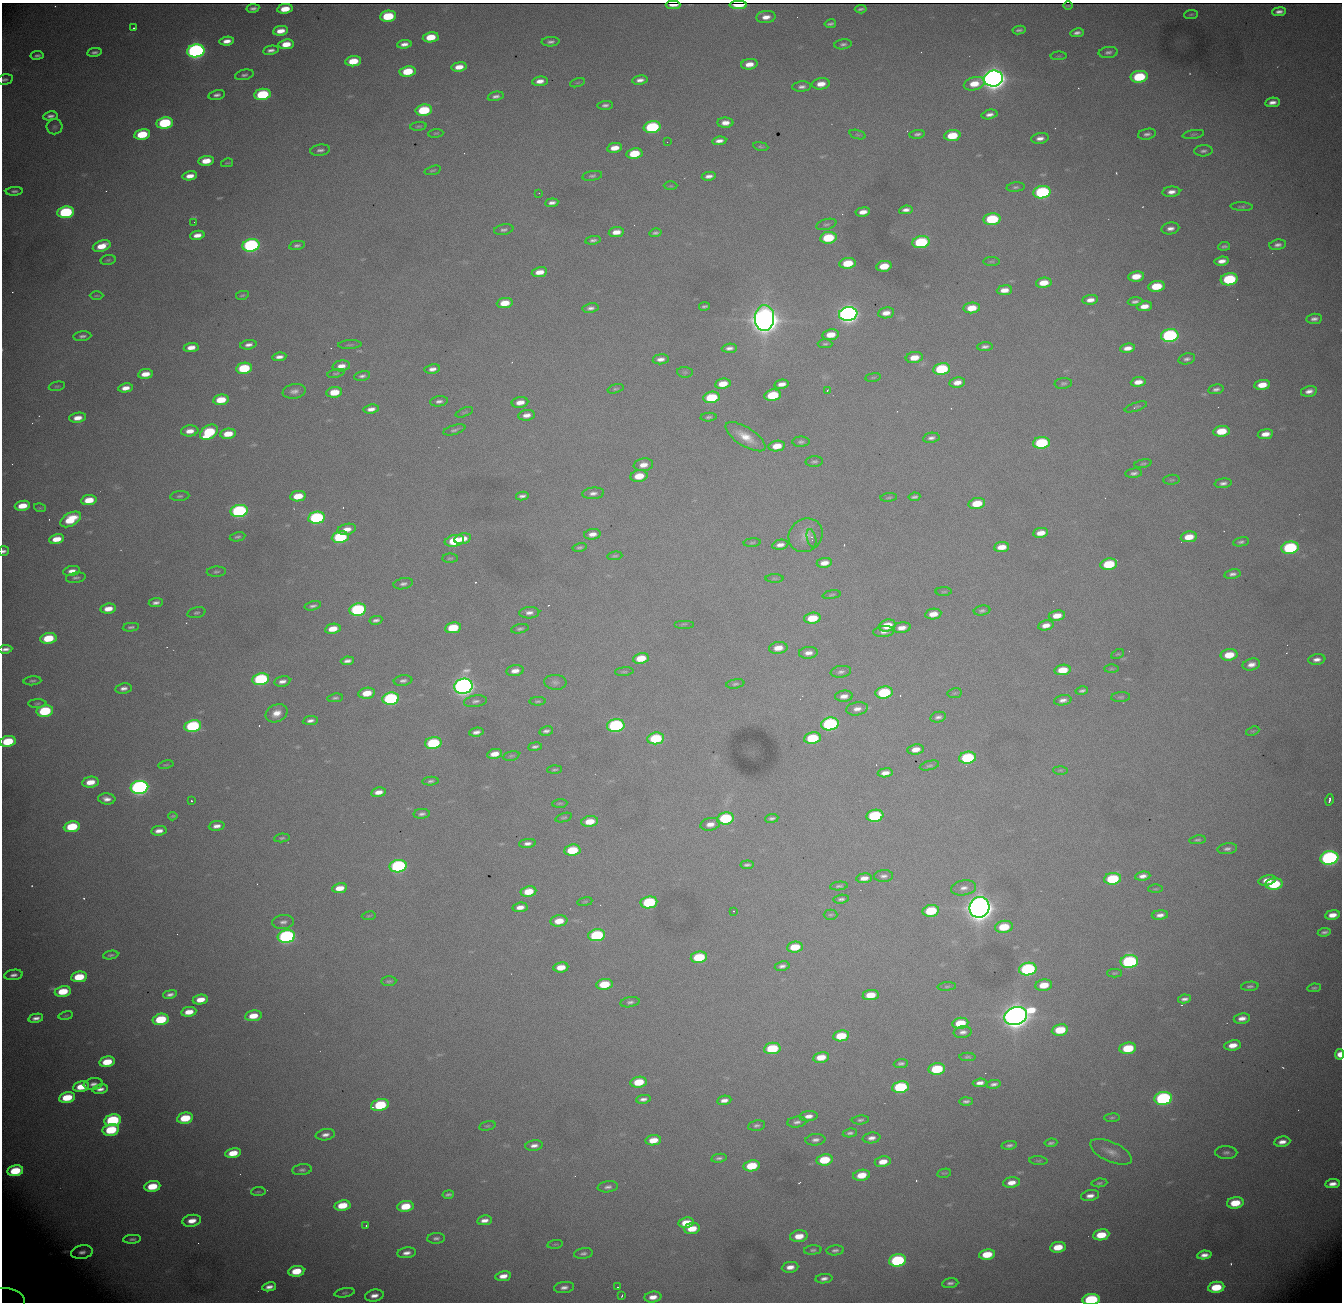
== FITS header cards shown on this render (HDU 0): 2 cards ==
NAXIS1  = 1340
NAXIS2  = 1300

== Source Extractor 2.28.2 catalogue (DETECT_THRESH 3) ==
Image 1340 x 1300 px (HDU 0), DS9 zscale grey, 1 PNG px = 1 image px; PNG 1344 x 1304 px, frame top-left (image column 1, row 1300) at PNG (2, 3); each listed source drawn as its Kron ellipse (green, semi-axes under 4 px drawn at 4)
Background 2090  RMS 25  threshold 74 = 3 sigma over >= 5 px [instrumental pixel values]
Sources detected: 533; of the 533, the 500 brightest by FLUX_AUTO listed and drawn (33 fainter detections omitted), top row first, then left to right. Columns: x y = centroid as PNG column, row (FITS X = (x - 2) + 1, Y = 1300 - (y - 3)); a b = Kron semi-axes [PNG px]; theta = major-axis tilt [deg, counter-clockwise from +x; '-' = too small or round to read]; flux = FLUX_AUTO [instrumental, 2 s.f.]
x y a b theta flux
673 5 7 3 0 5.0e+03
738 5 9 4 -1 2.6e+04
1068 5 5 2 - 1.9e+03
253 8 6 4 11 5.5e+03
285 9 8 5 8 3.5e+04
861 9 6 3 6 3.5e+03
1279 12 7 4 6 8.1e+03
1191 14 7 3 5 2.2e+03
388 16 8 5 6 8.8e+04
766 17 10 6 5 1.4e+04
830 24 6 3 10 4.0e+03
134 28 3 2 - 2.4e+03
1019 30 6 3 9 3.9e+03
281 31 7 4 7 2.0e+04
1077 33 7 4 8 6.7e+03
431 37 8 5 8 4.4e+04
227 41 7 4 9 1.4e+04
551 42 9 5 2 5.7e+03
286 44 8 5 8 3.0e+04
404 44 7 4 7 9.7e+03
843 44 8 5 8 4.7e+03
271 50 8 4 9 7.0e+03
196 51 9 6 8 8.1e+05
94 52 7 4 7 5.5e+03
1108 52 9 5 6 5.5e+03
37 55 6 3 8 5.0e+03
1059 56 8 3 4 2.1e+03
353 61 8 5 8 4.4e+04
749 64 8 5 8 1.9e+04
459 67 7 5 9 2.1e+04
408 71 8 5 9 6.2e+04
244 75 9 5 12 4.9e+03
1139 77 8 6 8 1.1e+05
993 78 9 8 - 2.6e+06
5 79 8 5 11 4.9e+03
640 80 8 4 8 8.9e+03
540 81 8 4 6 1.2e+04
577 83 8 3 19 2.1e+03
821 84 9 5 8 2.0e+04
974 84 10 6 15 3.3e+04
802 87 9 5 4 6.9e+03
262 94 8 5 9 1.4e+05
217 95 8 5 12 6.4e+03
496 96 8 4 12 6.2e+03
1272 102 7 4 9 1.1e+04
605 105 7 4 5 5.5e+03
424 110 8 5 9 1.0e+05
989 114 8 4 13 8.6e+03
50 116 7 4 8 6.9e+03
165 123 8 5 9 1.6e+05
725 123 8 5 2 1.4e+04
418 126 8 4 5 2.7e+03
54 127 8 7 - 4.4e+03
652 127 8 6 8 2.0e+05
436 133 7 3 5 1.9e+03
142 134 8 5 10 7.4e+04
917 134 8 4 8 4.8e+03
1147 134 9 5 11 6.0e+03
1193 134 11 3 10 3.1e+03
858 135 8 3 -19 2.3e+03
952 136 8 5 6 5.7e+04
1040 138 9 5 9 9.7e+03
719 141 7 4 7 9.1e+03
667 142 2 2 - 2.8e+03
761 146 8 4 -10 2.6e+03
615 148 8 5 8 2.1e+04
320 150 10 5 9 6.4e+03
1203 151 9 5 4 5.5e+03
634 154 8 5 9 5.9e+04
206 161 8 5 8 3.0e+04
227 163 6 3 12 2.2e+03
433 170 8 3 16 2.1e+03
190 176 7 4 11 1.6e+04
592 176 10 4 9 4.2e+03
709 176 7 4 10 8.2e+03
671 186 7 3 0 2.0e+03
1016 187 9 4 5 3.9e+03
14 191 8 4 5 4.9e+03
1042 192 8 6 7 2.6e+05
1171 192 9 5 5 1.1e+04
539 193 3 2 - 2.0e+03
552 203 6 4 6 7.3e+03
1242 207 11 4 -3 3.8e+03
906 210 7 4 8 8.4e+03
66 212 8 6 9 2.2e+05
863 212 7 4 9 1.5e+04
992 219 8 6 6 1.1e+05
194 222 2 2 - 2.1e+03
826 224 10 5 15 4.3e+03
1170 228 9 6 10 9.5e+03
504 230 10 5 11 5.0e+03
616 232 7 5 8 1.8e+04
655 233 6 4 14 4.1e+03
197 235 7 4 11 1.4e+04
828 238 8 5 9 8.7e+04
593 240 7 4 9 5.0e+03
921 242 8 6 9 1.6e+05
251 245 8 6 9 4.4e+05
297 245 8 4 10 4.9e+03
1278 245 8 5 10 7.1e+03
102 246 9 5 19 3.1e+04
1224 246 6 3 5 3.5e+03
108 260 7 5 10 3.1e+03
991 261 8 4 0 2.5e+03
1222 261 7 4 6 1.2e+04
848 263 8 5 7 5.0e+04
884 266 8 5 10 3.7e+04
539 272 8 5 9 2.0e+04
1136 276 8 5 9 3.1e+04
1229 279 8 6 8 1.5e+05
1044 283 8 5 6 2.9e+04
1156 286 8 5 9 5.9e+04
1004 290 8 5 7 1.7e+04
242 295 6 3 10 2.8e+03
96 296 7 3 1 2.0e+03
1090 300 8 4 8 1.2e+04
1135 302 7 4 5 5.4e+03
505 303 8 5 7 3.3e+04
704 306 5 3 - 3.3e+03
1144 306 8 5 8 1.8e+04
591 308 8 5 11 6.7e+03
972 308 8 5 6 3.2e+04
886 313 8 5 10 1.5e+04
848 314 9 7 8 1.3e+06
764 318 13 10 88 5.0e+06
1314 319 8 5 7 7.2e+03
831 335 8 5 8 2.7e+04
1170 335 9 6 8 3.6e+05
82 336 9 5 7 5.9e+03
825 344 7 4 1 3.2e+03
248 345 8 4 9 8.1e+03
350 345 12 4 3 3.1e+03
191 347 7 4 9 1.7e+04
985 347 8 4 5 5.8e+03
729 348 8 4 4 7.3e+03
1127 348 7 4 9 1.3e+04
279 357 7 4 7 8.7e+03
914 358 8 5 8 2.5e+04
661 359 8 5 6 9.5e+03
1187 359 8 5 13 5.7e+03
341 366 8 5 8 1.4e+04
244 368 8 5 9 1.1e+05
432 369 8 4 8 9.2e+03
941 369 8 6 10 1.3e+05
685 372 8 5 -6 3.4e+03
336 373 9 3 12 2.8e+03
145 374 7 5 8 2.2e+04
362 376 8 5 11 5.3e+03
873 377 8 4 8 2.1e+03
957 382 8 5 10 1.5e+04
1138 382 7 4 7 1.7e+04
1063 383 9 5 7 3.8e+03
723 384 8 5 8 2.9e+04
782 384 7 4 11 1.2e+04
1262 385 8 5 7 3.0e+04
57 386 8 4 12 3.0e+03
126 388 7 4 9 1.5e+04
615 389 8 4 16 2.8e+03
1216 389 8 4 11 6.0e+03
294 391 12 7 9 9.3e+03
827 391 3 2 - 1.8e+03
1309 391 8 5 13 1.1e+04
334 392 8 5 8 3.8e+04
773 395 8 5 10 8.2e+04
711 397 8 5 9 9.1e+04
221 400 8 5 8 4.4e+04
439 401 9 5 7 6.2e+03
520 402 8 5 9 1.6e+04
1136 407 12 4 18 3.4e+03
371 409 8 4 8 1.0e+04
464 412 9 3 22 2.5e+03
527 415 8 5 9 1.2e+04
709 417 8 4 5 3.4e+03
78 418 8 5 9 1.8e+04
454 430 11 4 16 4.7e+03
190 431 8 5 6 1.6e+04
1221 431 8 5 7 4.6e+04
209 432 10 6 34 1.3e+05
228 434 8 5 8 3.3e+04
1265 434 8 5 8 1.7e+04
745 437 23 9 -32 3.1e+04
931 438 8 5 9 6.5e+03
801 442 9 5 1 4.5e+03
1041 443 8 6 7 1.4e+05
777 446 8 5 9 2.7e+04
814 462 8 5 4 3.8e+03
1143 464 9 3 11 2.9e+03
643 465 10 6 8 1.6e+04
1134 473 8 4 6 5.8e+03
639 476 8 5 9 3.5e+04
1171 480 8 5 5 2.8e+03
1223 483 8 5 7 6.7e+03
593 493 11 6 5 8.2e+03
180 496 10 5 5 4.0e+03
298 496 8 5 9 3.9e+04
522 496 6 4 10 5.7e+03
889 497 8 3 6 2.5e+03
914 497 6 3 8 4.3e+03
89 500 8 5 8 3.5e+04
977 503 8 5 9 4.6e+04
22 506 8 5 10 3.3e+04
40 508 6 4 -16 2.0e+03
239 511 8 6 9 3.8e+05
316 518 8 6 9 2.6e+05
71 519 11 6 29 5.2e+04
347 529 9 5 12 1.7e+04
1041 533 7 5 8 2.0e+04
592 534 8 5 7 1.3e+04
806 535 18 16 43 2.3e+04
237 537 8 4 11 3.7e+03
340 537 8 6 9 1.7e+05
1189 537 8 5 9 3.2e+04
811 538 9 4 -77 6.8e+03
57 539 7 5 10 2.8e+04
463 539 8 5 12 1.9e+04
454 541 10 5 10 9.2e+04
1241 542 8 4 9 4.3e+03
752 543 8 3 5 2.4e+03
780 545 8 5 12 1.0e+04
580 547 7 4 13 3.4e+03
1002 547 8 5 6 2.3e+04
1290 548 9 6 9 2.0e+05
4 551 5 5 - 5.3e+03
615 556 7 4 6 2.8e+03
450 558 8 4 1 3.0e+03
824 563 8 5 9 1.5e+04
1109 564 8 5 9 8.0e+04
72 571 8 5 10 1.1e+04
216 572 9 5 3 3.9e+03
1232 574 8 5 12 6.3e+03
76 578 10 5 9 4.7e+03
774 578 9 4 -1 3.0e+03
403 584 10 5 12 5.8e+03
944 592 8 4 1 2.4e+03
832 595 9 4 10 2.9e+03
156 603 7 4 6 6.6e+03
313 606 8 4 13 5.3e+03
108 609 8 5 7 2.0e+04
358 609 8 6 9 2.6e+05
982 610 8 5 8 4.2e+03
196 613 9 5 14 3.7e+03
529 613 10 5 3 8.8e+03
933 614 8 5 9 2.2e+04
1057 616 8 5 8 2.3e+04
812 618 8 5 7 4.9e+04
376 620 6 3 11 5.4e+03
684 624 10 2 0 1.8e+03
887 625 8 6 17 4.1e+04
1046 625 8 5 11 1.4e+04
131 627 8 4 7 4.0e+03
453 628 8 5 8 6.9e+04
902 628 9 5 8 1.4e+04
333 629 8 5 9 2.9e+04
520 629 9 4 12 4.0e+03
884 631 10 5 5 8.9e+03
48 638 8 5 10 6.7e+04
778 648 9 6 9 2.1e+04
5 649 7 4 8 8.0e+03
808 653 9 6 5 1.2e+04
1118 654 7 3 25 1.8e+03
1229 655 8 5 9 4.2e+04
641 658 8 5 9 4.0e+04
1317 659 8 5 8 9.0e+03
347 661 6 4 7 7.7e+03
1251 664 9 6 14 1.2e+04
1111 669 7 4 0 2.1e+03
1063 670 8 5 9 4.0e+04
515 671 9 5 8 1.4e+04
624 672 9 4 4 2.7e+03
841 672 10 5 8 5.7e+03
261 679 8 6 10 2.3e+05
32 681 9 4 4 3.8e+03
282 681 8 5 12 9.2e+03
403 681 9 5 8 6.1e+03
555 682 11 7 -4 6.4e+03
735 684 9 4 9 3.7e+03
463 686 9 7 14 1.4e+06
124 688 8 5 10 7.8e+03
1082 691 6 3 13 4.0e+03
884 692 8 6 8 1.3e+05
367 693 8 5 10 3.5e+04
955 693 7 5 11 2.5e+03
844 696 9 5 6 1.2e+04
1121 697 9 5 5 3.4e+03
335 698 8 4 6 3.9e+03
391 699 8 6 9 3.0e+05
1063 700 9 5 10 8.1e+03
475 701 11 5 10 6.6e+03
538 701 8 4 3 3.1e+03
37 704 9 3 1 2.9e+03
857 709 11 6 10 1.1e+04
45 711 8 5 9 1.3e+05
277 713 11 8 27 1.9e+04
938 717 8 5 12 6.0e+03
310 721 7 4 6 7.0e+03
830 724 9 6 9 3.2e+05
193 726 8 6 10 2.2e+05
616 726 9 6 8 3.1e+05
546 731 7 4 13 5.4e+03
1253 731 7 4 22 2.5e+03
476 732 7 4 8 8.5e+03
656 738 8 6 9 1.1e+05
812 738 8 6 9 9.7e+04
8 741 8 5 9 8.2e+04
433 743 8 6 8 1.5e+05
535 747 7 4 8 4.7e+03
916 749 8 5 7 1.8e+04
495 754 8 5 11 2.1e+04
511 756 8 4 13 2.9e+03
967 758 8 6 8 1.6e+05
166 765 7 3 11 2.0e+03
929 766 10 4 13 3.5e+03
554 770 7 3 2 2.8e+03
1060 770 7 3 -1 2.4e+03
885 773 7 4 7 1.3e+04
431 781 8 4 6 3.9e+03
90 782 8 5 9 2.7e+04
139 787 9 6 9 8.1e+05
378 792 7 4 9 1.4e+04
107 799 9 5 -5 1.1e+04
1329 800 6 3 76 5.6e+03
191 801 3 2 - 2.0e+03
560 803 8 3 5 2.2e+03
422 814 8 5 5 5.7e+03
173 816 4 3 - 2.4e+03
875 816 8 6 8 1.7e+05
564 818 8 4 18 2.8e+03
725 818 8 6 9 1.4e+05
772 818 6 4 7 4.7e+03
590 821 8 5 8 3.2e+04
710 824 10 6 11 1.5e+04
217 826 8 5 6 1.0e+04
72 827 8 5 9 8.1e+04
159 831 7 5 8 1.2e+04
282 838 8 4 7 3.3e+03
1197 840 8 4 8 3.3e+03
527 843 8 4 5 7.7e+03
1227 849 10 5 7 6.3e+03
572 850 8 5 8 7.1e+04
1329 858 9 6 9 6.1e+05
747 865 6 3 6 4.3e+03
398 866 8 6 9 3.7e+05
884 876 9 6 4 6.7e+03
1143 876 8 4 7 9.3e+03
864 878 8 5 5 1.4e+04
1112 879 8 6 8 1.2e+05
1267 880 9 5 12 1.9e+04
1274 884 9 6 6 1.0e+05
839 886 9 4 6 3.5e+03
340 888 7 5 10 2.4e+04
964 888 12 7 10 1.1e+04
1155 889 7 3 1 2.2e+03
528 891 8 5 9 4.0e+04
841 899 8 4 8 4.6e+03
585 902 7 4 8 2.1e+03
649 902 8 6 9 1.6e+05
520 907 7 4 9 1.3e+04
979 907 10 10 - 4.1e+06
733 911 2 2 - 2.5e+03
931 911 8 6 9 8.2e+04
830 915 7 5 1 2.9e+03
1160 915 8 4 5 9.4e+03
1332 915 7 4 7 1.7e+04
369 916 7 3 9 2.0e+03
559 921 8 5 7 2.9e+04
283 922 11 7 5 7.9e+03
1004 927 9 6 7 5.7e+04
1324 932 7 3 7 4.9e+03
597 935 8 6 8 1.8e+05
286 936 9 6 9 5.0e+05
795 947 8 5 8 4.8e+04
111 955 8 4 10 3.6e+03
699 957 8 5 8 9.4e+04
1129 961 9 6 9 3.1e+05
782 966 7 5 10 6.4e+03
561 967 7 5 8 2.6e+04
1028 969 9 6 8 3.0e+05
1114 973 7 4 1 2.6e+03
13 975 9 5 9 8.4e+03
79 977 8 5 10 6.2e+04
389 981 7 5 4 3.4e+03
604 984 8 5 7 5.9e+04
1044 985 8 5 8 3.4e+04
947 986 9 4 5 2.9e+03
1250 986 8 4 5 4.8e+03
1314 988 7 3 6 3.2e+03
63 991 8 5 10 5.7e+04
170 994 7 4 11 6.9e+03
871 995 8 5 8 3.6e+04
1184 999 6 4 9 6.8e+03
200 1000 8 5 9 2.3e+04
630 1002 10 5 11 5.0e+03
189 1012 7 5 10 2.3e+04
66 1016 7 3 9 2.3e+03
253 1016 8 5 9 3.1e+04
1016 1016 12 9 16 3.2e+06
36 1018 7 4 12 9.4e+03
1242 1018 8 5 9 1.3e+04
161 1019 8 5 11 9.0e+04
960 1023 8 5 8 5.3e+04
1060 1030 8 5 8 6.4e+04
963 1032 9 6 6 8.0e+03
841 1036 8 5 9 5.9e+04
1233 1045 8 5 10 2.2e+04
772 1048 8 5 8 9.7e+04
1128 1048 8 5 8 7.9e+04
1340 1054 5 4 - 1.9e+04
821 1057 8 5 10 3.0e+04
967 1057 8 4 1 3.5e+03
107 1062 8 5 11 4.9e+04
901 1063 7 4 5 4.6e+03
937 1069 8 5 8 9.9e+04
639 1082 8 5 9 5.1e+04
980 1083 7 4 7 1.0e+04
93 1084 9 5 8 8.7e+03
994 1084 7 4 11 6.1e+03
81 1087 8 5 10 3.8e+04
900 1087 8 6 9 1.7e+05
100 1089 8 4 8 9.8e+03
67 1097 8 5 11 6.5e+04
1163 1098 9 6 8 4.0e+05
643 1099 7 4 9 7.1e+03
724 1100 7 4 10 1.1e+04
966 1101 7 4 1 5.1e+03
380 1105 9 5 12 1.3e+05
808 1116 9 5 6 1.1e+04
185 1118 8 5 11 6.9e+04
1112 1118 7 3 5 2.7e+03
113 1120 8 6 10 2.0e+05
860 1120 8 4 5 3.7e+03
797 1122 10 5 7 6.1e+03
757 1125 8 5 11 4.7e+03
487 1126 8 4 13 3.0e+03
111 1130 8 6 10 1.0e+05
850 1133 7 4 10 4.3e+03
325 1135 10 5 9 9.4e+03
871 1138 9 5 9 9.2e+03
653 1140 8 5 8 2.8e+04
815 1140 10 5 6 7.1e+03
1282 1142 8 5 8 1.3e+04
1051 1143 6 3 8 3.9e+03
534 1145 9 5 8 9.5e+03
1009 1145 8 4 8 4.9e+03
1111 1152 22 9 -25 1.8e+04
233 1153 8 5 10 3.5e+04
1226 1153 11 6 -2 6.6e+03
719 1158 8 4 9 5.0e+03
824 1160 8 5 8 6.9e+04
1038 1160 9 3 -4 2.7e+03
883 1162 8 5 10 2.2e+04
751 1166 8 5 10 6.5e+04
302 1170 10 5 6 5.2e+03
15 1171 8 5 11 8.1e+04
944 1173 7 2 12 2.3e+03
862 1175 8 5 9 3.5e+04
1011 1182 8 5 8 1.7e+04
1099 1183 8 4 5 3.4e+03
1333 1184 7 4 6 1.2e+04
152 1186 8 5 9 5.8e+04
608 1187 10 5 7 6.6e+03
258 1192 7 3 5 2.1e+03
448 1195 6 3 9 4.1e+03
1090 1196 9 5 10 1.1e+04
1235 1203 8 5 7 5.0e+04
342 1205 8 5 9 4.7e+04
405 1206 8 5 10 4.8e+04
484 1220 7 4 9 1.1e+04
192 1221 9 6 10 2.1e+04
686 1223 8 5 9 3.7e+04
366 1226 3 2 - 2.0e+03
692 1229 8 5 5 3.3e+04
1101 1235 8 5 8 4.6e+04
799 1236 9 6 8 2.8e+04
436 1238 9 5 5 4.9e+03
132 1239 9 4 4 4.3e+03
555 1244 8 4 8 2.2e+03
1058 1247 8 5 9 3.7e+04
813 1250 9 4 4 4.1e+03
835 1250 9 5 5 5.7e+03
82 1252 11 6 10 9.6e+03
407 1253 9 5 8 1.0e+04
583 1253 9 5 8 5.4e+03
987 1254 8 5 9 4.9e+04
1204 1255 7 4 7 1.1e+04
897 1260 8 6 9 2.3e+05
790 1267 8 5 8 1.4e+04
296 1271 8 5 9 4.9e+04
503 1276 8 5 10 1.6e+04
824 1279 8 4 7 7.7e+03
950 1283 8 5 8 5.8e+03
269 1287 7 4 11 1.0e+04
564 1287 10 5 7 8.5e+03
617 1287 3 2 - 1.9e+03
1216 1287 8 5 8 6.1e+04
345 1293 10 4 9 3.4e+03
374 1295 9 6 10 1.3e+04
622 1295 3 2 - 2.2e+03
653 1297 8 5 8 1.6e+04
1091 1299 8 5 6 2.0e+05
6 1300 19 12 -5 1.6e+04
At the frame edge (FLAGS 8, measured only in part): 8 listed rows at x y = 738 5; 5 79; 4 551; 5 649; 8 741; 1340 1054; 1091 1299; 6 1300
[33 fainter detections neither listed nor drawn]